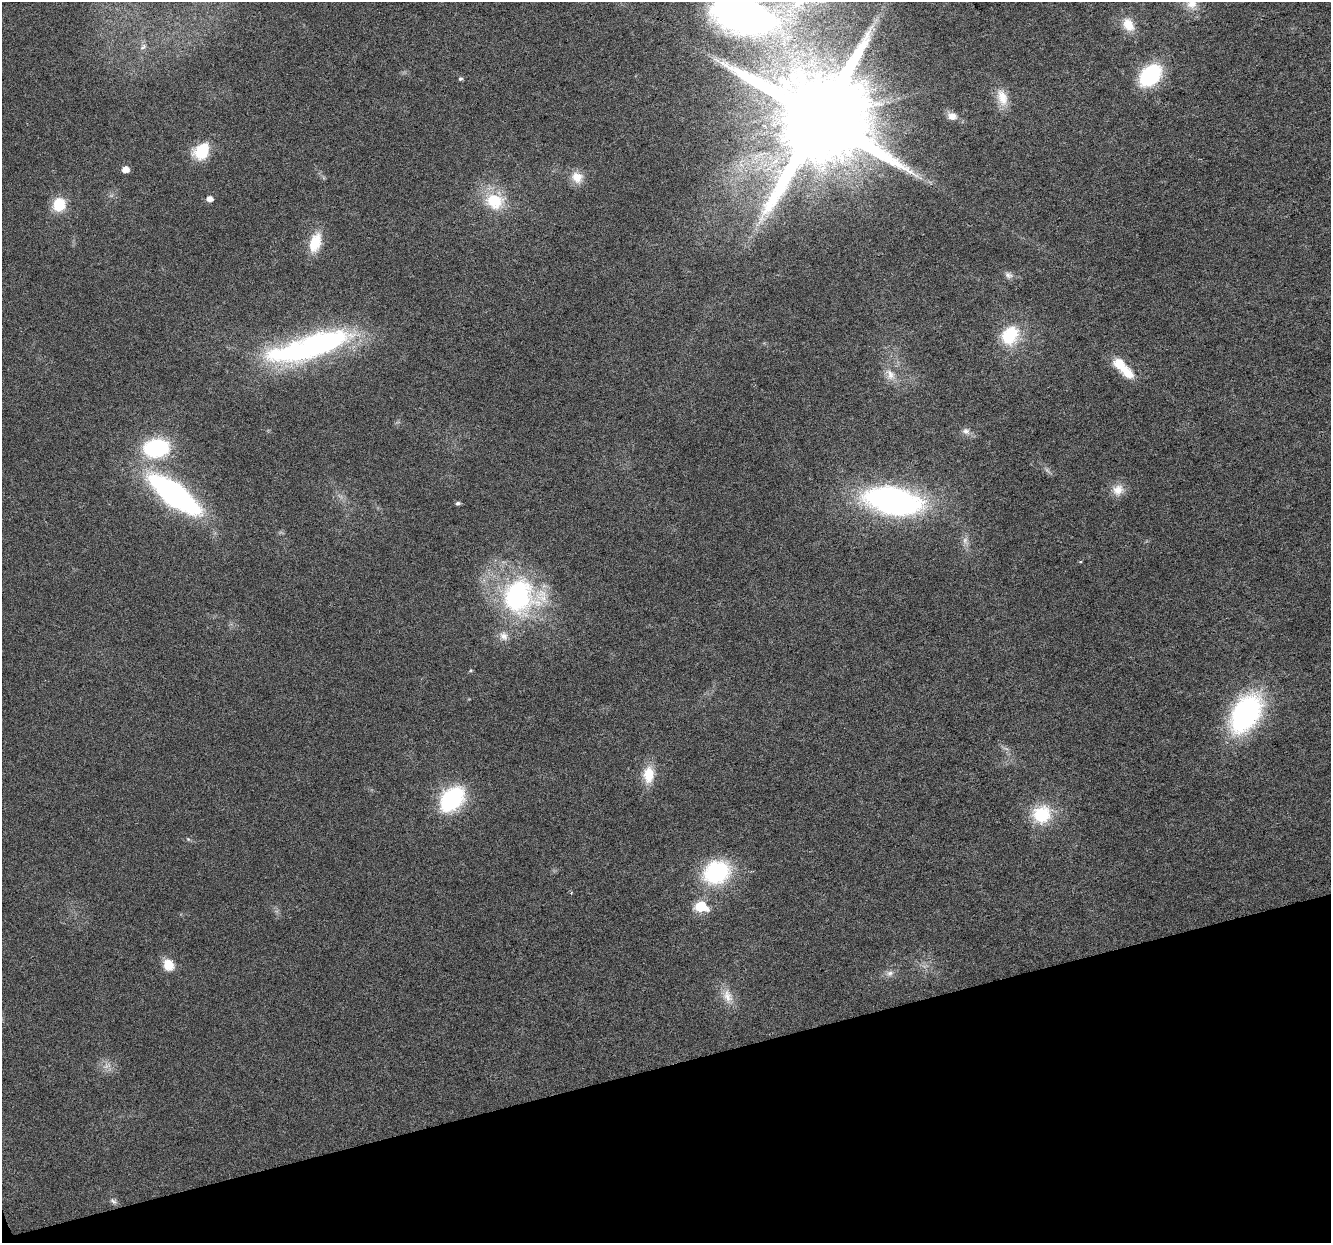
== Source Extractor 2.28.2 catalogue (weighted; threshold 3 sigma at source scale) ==
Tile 14 of 4 x 4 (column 2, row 4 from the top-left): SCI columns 1332-2660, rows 109-1349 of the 5317 x 5130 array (HDU 1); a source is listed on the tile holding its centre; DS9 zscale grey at full resolution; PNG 1333 x 1245 px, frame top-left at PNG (2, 2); no overlay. Shown black and unused: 14% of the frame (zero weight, under 3 of 6 exposures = <1% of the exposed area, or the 3 px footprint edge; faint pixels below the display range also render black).
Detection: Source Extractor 2.28.2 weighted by HDU 2 'WHT'; one run over the whole footprint, this tile lists its part. Background 0.0256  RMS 0.0026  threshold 0.0107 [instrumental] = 3 sigma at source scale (4.09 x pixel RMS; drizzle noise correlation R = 1.36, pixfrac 0.8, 0.0396/0.0396 arcsec/px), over >= 5 px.
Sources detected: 44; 1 too faint to see at this stretch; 1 inside a brighter object's white glare — not listed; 1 inside a brighter listed object's ellipse — not listed separately; the other 41 listed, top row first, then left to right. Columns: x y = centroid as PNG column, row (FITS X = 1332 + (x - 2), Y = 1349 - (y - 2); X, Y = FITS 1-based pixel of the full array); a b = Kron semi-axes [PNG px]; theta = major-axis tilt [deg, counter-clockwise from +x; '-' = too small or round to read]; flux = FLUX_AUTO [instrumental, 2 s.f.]
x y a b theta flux
1192 3 16 14 56 3.4
742 15 83 43 -13 82
1128 25 20 14 -61 4
143 47 9 5 45 0.68
1150 75 19 13 45 25
460 79 5 4 - 0.43
1002 98 23 13 -73 4.1
952 116 12 10 -14 2
820 118 27 22 19 7500
202 151 19 15 53 8.6
125 169 6 5 - 2.2
577 177 16 14 -46 3.3
210 199 5 5 - 1.9
494 201 23 19 -30 9.9
59 204 15 13 73 6.4
315 242 24 14 74 6.5
1008 275 12 8 -32 1.1
1010 335 25 19 56 11
302 351 85 24 9 51
1119 364 18 13 -49 4.6
890 374 18 11 -63 2.9
966 431 10 8 -24 1.1
156 448 24 16 8 23
1118 490 16 13 48 2.9
174 494 43 15 -37 84
893 501 48 22 -11 77
458 503 5 5 - 0.54
965 540 10 7 89 1.2
519 597 45 40 4 44
504 636 13 11 -52 1.9
1245 714 34 21 58 53
648 775 21 14 87 5.4
452 799 20 13 47 33
1041 814 23 21 36 10
188 839 6 4 -44 0.3
716 872 31 25 26 22
701 906 7 6 - 18
168 965 14 12 -66 3.7
890 973 9 8 - 1.1
727 996 20 12 -67 3.3
113 1201 10 6 -36 0.76
Isophote crosses this tile's border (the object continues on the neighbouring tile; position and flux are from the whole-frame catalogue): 2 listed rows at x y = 1192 3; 742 15